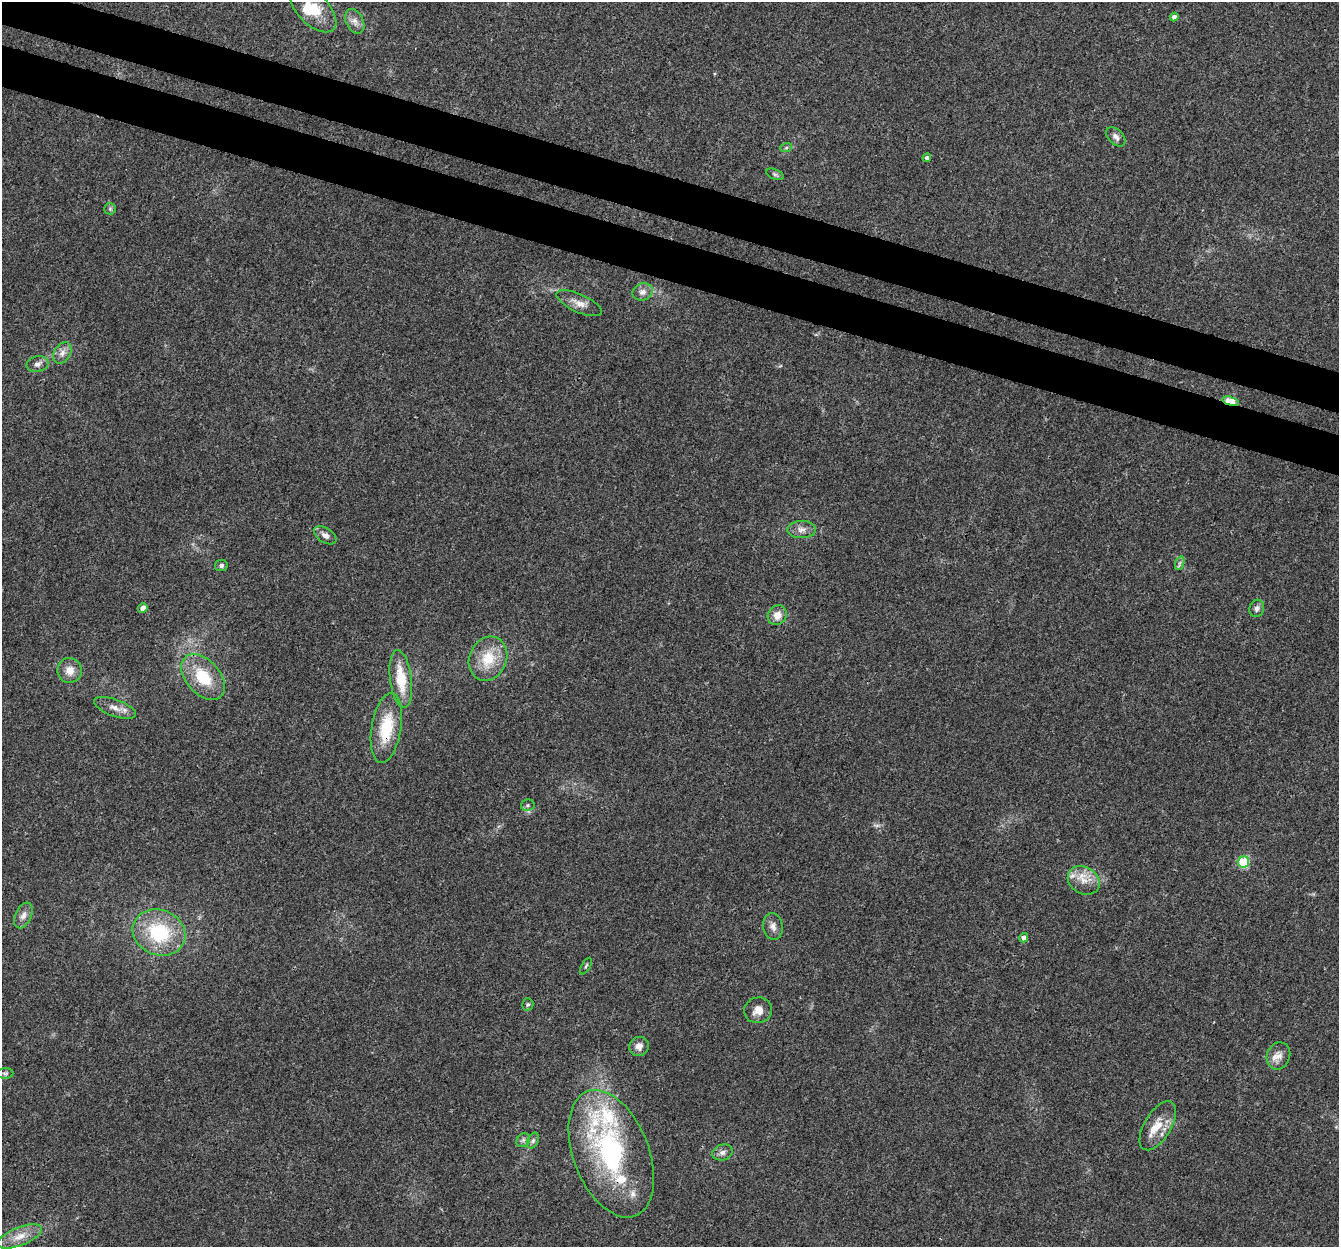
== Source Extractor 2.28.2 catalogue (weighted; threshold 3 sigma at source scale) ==
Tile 11 of 4 x 4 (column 3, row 3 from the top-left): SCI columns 2702-4038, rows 1580-2824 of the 5395 x 5585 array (HDU 1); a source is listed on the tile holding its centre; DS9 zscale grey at full resolution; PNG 1341 x 1249 px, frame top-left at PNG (2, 2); each listed source drawn as its Kron ellipse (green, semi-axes under 4 px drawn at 4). Shown black and unused: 7% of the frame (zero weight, under 3 of 4 exposures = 5% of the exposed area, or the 3 px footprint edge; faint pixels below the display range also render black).
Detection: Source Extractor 2.28.2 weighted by HDU 2 'WHT'; one run over the whole footprint, this tile lists its part. Background 0.03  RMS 0.0032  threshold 0.0144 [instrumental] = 3 sigma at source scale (4.5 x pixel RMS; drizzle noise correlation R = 1.50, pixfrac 1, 0.0396/0.0396 arcsec/px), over >= 5 px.
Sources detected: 52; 7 inside a brighter listed object's ellipse — not listed separately; the other 45 listed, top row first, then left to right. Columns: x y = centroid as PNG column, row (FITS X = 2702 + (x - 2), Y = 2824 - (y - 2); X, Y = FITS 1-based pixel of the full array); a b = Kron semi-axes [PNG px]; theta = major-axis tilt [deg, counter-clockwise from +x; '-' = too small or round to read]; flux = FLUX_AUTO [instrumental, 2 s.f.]
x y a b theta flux
313 9 28 15 -46 9.5
1174 17 4 4 - 1.1
355 21 13 8 -63 2.2
1116 137 11 7 -46 1.5
786 148 6 4 19 0.44
927 158 4 4 - 0.95
775 174 9 5 -23 0.69
110 209 6 5 - 0.56
642 292 10 8 23 1.8
579 303 24 9 -24 3.2
62 353 11 8 57 2
37 364 11 7 14 1.5
1231 401 8 4 -15 12
802 529 14 8 2 2.2
325 535 12 7 -32 1.7
1180 563 7 4 71 0.69
221 565 6 5 - 0.98
143 608 5 4 - 2.3
1257 608 9 7 69 1.3
777 615 10 9 - 3.1
488 659 22 18 67 9.9
70 670 12 12 - 3.4
203 677 27 17 -49 12
401 679 29 11 -82 10
115 708 22 8 -20 2.9
386 728 35 14 81 14
528 805 7 6 - 0.7
1244 862 6 5 - 22
1084 880 17 13 -32 4.5
23 915 13 8 65 2
773 926 13 10 -82 2
159 933 27 22 -22 22
1024 938 5 4 - 1.7
586 966 9 3 60 0.43
528 1004 6 5 - 0.57
758 1010 14 12 15 3.2
639 1046 10 9 - 1.9
1278 1056 14 11 69 2.8
5 1073 8 5 2 0.66
1158 1126 27 13 59 6.5
523 1140 7 6 - 0.88
533 1141 8 5 63 0.82
722 1152 10 8 15 1.5
611 1154 67 37 -69 56
20 1236 23 9 22 4.4
Overlapping masked pixels (flux is a lower limit): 2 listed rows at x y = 1231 401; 386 728
Isophote crosses this tile's border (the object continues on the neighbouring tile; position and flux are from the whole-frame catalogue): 1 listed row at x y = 313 9